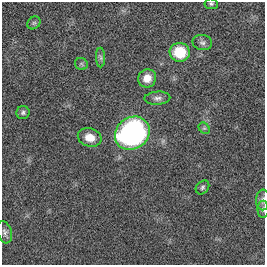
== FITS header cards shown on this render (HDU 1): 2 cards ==
NAXIS1  =                  263
NAXIS2  =                  263

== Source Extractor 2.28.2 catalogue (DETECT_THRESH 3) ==
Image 263 x 263 px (HDU 1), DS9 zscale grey, 1 PNG px = 1 image px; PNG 267 x 267 px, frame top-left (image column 1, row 263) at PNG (2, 2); each listed source drawn as its Kron ellipse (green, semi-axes under 4 px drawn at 4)
Background 0.00354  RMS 0.028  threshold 0.0834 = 3 sigma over >= 5 px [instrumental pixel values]
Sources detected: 16; all 16 listed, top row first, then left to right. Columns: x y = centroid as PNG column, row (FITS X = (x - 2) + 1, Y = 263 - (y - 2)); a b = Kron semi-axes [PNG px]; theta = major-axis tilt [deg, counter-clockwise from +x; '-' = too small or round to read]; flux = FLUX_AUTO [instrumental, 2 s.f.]
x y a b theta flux
211 4 7 5 -6 3.4
34 23 7 6 - 4.2
202 42 10 7 -11 6.8
180 52 10 9 - 60
101 58 10 4 -89 4.3
81 64 6 6 - 3.2
147 78 9 8 - 19
157 98 13 6 4 7.6
23 113 6 6 - 4.3
204 128 6 5 - 2.9
132 133 18 15 36 450
90 137 12 9 -15 20
202 187 8 6 47 4
263 200 10 6 88 6.6
263 209 8 5 90 4.2
5 232 11 7 -73 6.8
At the frame edge (FLAGS 8, measured only in part): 3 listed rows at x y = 211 4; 263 200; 263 209